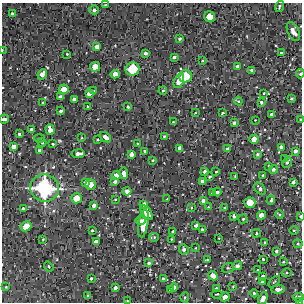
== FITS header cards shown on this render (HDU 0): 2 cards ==
NAXIS1  =                  300 / Width of image
NAXIS2  =                  300 / Height of image

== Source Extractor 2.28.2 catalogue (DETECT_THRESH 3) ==
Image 300 x 300 px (HDU 0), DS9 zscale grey, 1 PNG px = 1 image px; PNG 304 x 304 px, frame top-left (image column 1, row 300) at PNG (2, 3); each listed source drawn as its Kron ellipse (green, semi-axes under 4 px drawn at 4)
Background 1840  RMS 170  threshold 518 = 3 sigma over >= 5 px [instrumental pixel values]
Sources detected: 157; all 157 listed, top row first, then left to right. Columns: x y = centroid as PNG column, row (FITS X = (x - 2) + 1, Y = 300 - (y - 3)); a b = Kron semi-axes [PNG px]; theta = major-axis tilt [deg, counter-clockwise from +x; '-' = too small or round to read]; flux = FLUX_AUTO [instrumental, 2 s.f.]
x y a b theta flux
105 5 3 2 - 7.6e+03
280 7 6 3 70 1.7e+04
94 10 4 4 - 3.0e+04
12 13 3 3 - 1.5e+04
210 17 6 5 - 2.2e+05
293 31 10 5 -65 1.0e+05
180 39 3 3 - 2.1e+04
97 47 4 4 - 6.0e+04
2 50 4 2 - 9.3e+03
145 53 3 3 - 3.3e+04
281 53 3 3 - 1.7e+04
67 54 4 3 - 1.3e+04
174 57 3 3 - 2.2e+04
202 61 2 2 - 1.1e+04
237 66 4 3 - 2.8e+04
95 67 5 5 - 1.4e+05
133 69 7 6 - 4.3e+05
252 70 3 3 - 2.5e+04
42 74 5 4 - 6.3e+04
115 74 4 4 - 9.8e+04
300 74 4 4 - 2.2e+04
185 76 6 6 - 3.1e+05
179 81 7 4 66 1.6e+05
64 89 5 4 - 1.5e+05
94 91 3 2 - 7.7e+03
163 91 4 3 - 1.5e+04
264 93 2 2 - 1.0e+04
89 94 4 4 - 5.5e+04
60 97 4 4 - 3.8e+04
74 99 4 3 - 3.9e+04
291 99 3 3 - 1.3e+04
238 101 4 3 - 1.3e+04
261 102 4 3 - 2.2e+04
43 103 3 2 - 1.5e+04
87 106 3 2 - 1.2e+04
128 107 3 3 - 1.5e+04
61 111 3 3 - 2.6e+04
195 113 3 3 - 8.5e+03
223 113 3 2 - 1.2e+04
272 114 4 3 - 3.8e+04
4 119 5 3 - 3.6e+04
255 120 2 2 - 5.5e+03
300 120 3 2 - 1.2e+04
173 121 3 2 - 7.3e+03
234 123 3 3 - 2.1e+04
31 130 4 4 - 5.6e+04
50 130 5 4 - 6.8e+04
19 134 3 3 - 2.3e+04
164 136 3 3 - 1.1e+04
106 137 6 4 -41 5.5e+04
40 138 5 4 - 1.5e+04
82 138 3 2 - 8.4e+03
98 139 3 2 - 1.2e+04
254 139 4 4 - 1.0e+05
42 142 4 3 - 1.3e+04
53 144 3 3 - 1.4e+04
137 144 3 2 - 1.0e+04
14 146 4 4 - 6.6e+04
281 147 4 4 - 5.4e+04
180 148 4 4 - 6.4e+04
227 149 3 3 - 1.7e+04
40 150 4 3 - 2.3e+04
145 151 3 2 - 1.2e+04
295 151 4 4 - 4.3e+04
78 154 6 4 7 5.9e+04
131 154 4 4 - 4.7e+04
257 154 4 3 - 2.0e+04
285 159 3 2 - 7.1e+03
153 160 3 3 - 1.2e+04
287 162 6 4 61 2.3e+04
269 166 3 3 - 2.4e+04
273 169 4 4 - 2.7e+04
205 172 3 3 - 2.6e+04
216 172 3 2 - 1.1e+04
124 173 6 4 -80 7.1e+04
263 175 3 2 - 9.7e+03
116 176 4 4 - 8.6e+04
235 176 4 2 - 1.4e+04
210 177 3 3 - 1.8e+04
203 181 4 4 - 5.0e+04
86 182 4 4 - 4.7e+04
115 182 4 3 - 3.2e+04
293 182 4 3 - 2.8e+04
90 184 5 5 - 1.1e+05
45 188 14 13 - 1.6e+06
260 189 7 4 -50 3.8e+04
127 191 4 4 - 4.6e+04
217 192 4 3 - 3.2e+04
213 193 4 2 - 1.8e+04
76 198 5 5 - 1.7e+05
115 199 3 3 - 1.0e+04
167 199 3 2 - 8.3e+03
271 200 4 3 - 2.1e+04
203 201 3 3 - 3.7e+04
250 203 5 5 - 2.2e+05
144 204 4 4 - 5.2e+04
94 205 4 3 - 4.0e+04
208 207 4 4 - 9.8e+03
191 208 4 3 - 9.7e+03
225 208 3 3 - 2.0e+04
23 209 3 3 - 2.6e+04
147 212 8 4 -54 1.9e+05
279 214 4 2 - 1.4e+04
261 215 4 4 - 8.5e+04
234 216 4 3 - 2.2e+04
300 216 4 2 - 1.9e+04
243 219 4 4 - 1.5e+04
140 221 5 4 - 2.7e+04
143 223 14 5 81 8.8e+04
196 225 4 3 - 3.9e+04
26 226 6 4 31 1.8e+05
92 230 3 3 - 1.5e+04
202 230 4 3 - 3.0e+04
294 230 5 3 - 1.1e+04
173 232 3 3 - 2.6e+04
256 233 4 4 - 1.7e+04
154 237 4 4 - 1.2e+04
219 238 2 2 - 6.8e+03
43 239 3 2 - 7.3e+03
171 239 3 2 - 8.4e+03
96 242 4 4 - 7.3e+04
265 242 4 3 - 1.4e+04
298 244 4 4 - 1.2e+04
196 248 4 2 - 8.8e+03
184 249 5 4 - 3.5e+04
276 251 4 4 - 2.3e+04
263 259 3 3 - 1.5e+04
207 260 3 3 - 1.2e+04
283 262 3 2 - 8.9e+03
149 263 4 3 - 1.9e+04
237 266 5 4 - 3.6e+04
49 267 5 4 - 1.9e+04
228 268 6 5 - 1.9e+04
258 270 3 3 - 1.2e+04
286 273 5 4 - 1.3e+04
213 276 5 4 - 9.4e+04
263 277 4 3 - 4.0e+04
91 278 3 3 - 1.8e+04
163 278 3 3 - 1.7e+04
262 281 4 3 - 2.2e+04
274 282 7 3 45 1.4e+04
233 286 4 2 - 8.4e+03
6 287 2 2 - 9.5e+03
174 287 4 4 - 4.5e+04
115 288 4 3 - 3.7e+04
216 288 3 3 - 1.3e+04
278 289 7 4 4 5.1e+04
171 290 3 3 - 2.2e+04
254 293 4 4 - 2.1e+04
217 294 5 3 - 1.2e+04
88 296 4 3 - 1.3e+04
185 297 5 4 - 1.7e+04
225 297 5 4 - 8.6e+04
299 297 5 4 - 4.3e+04
263 299 7 4 64 8.8e+04
127 301 3 2 - 1.1e+04
300 302 3 2 - 2.1e+04
At the frame edge (FLAGS 8, measured only in part): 9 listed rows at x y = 2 50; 300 74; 4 119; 300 120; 300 216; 299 297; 263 299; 127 301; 300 302

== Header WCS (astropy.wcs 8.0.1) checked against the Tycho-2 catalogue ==
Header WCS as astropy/WCSLIB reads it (CRVAL/CRPIX/CD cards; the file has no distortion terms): RA---TAN/DEC--TAN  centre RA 18:09:23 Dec -23:33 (272.35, -23.55 deg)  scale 1.7 arcsec/px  FOV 8.5' x 8.5'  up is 0 deg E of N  parity normal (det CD < 0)
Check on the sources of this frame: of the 60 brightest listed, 3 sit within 2.2 arcsec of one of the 3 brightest Tycho-2 stars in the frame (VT <= 11.08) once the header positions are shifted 1.76 arcsec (0.96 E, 1.48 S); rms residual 0.75 arcsec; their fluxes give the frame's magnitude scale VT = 24.53 - 2.5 log10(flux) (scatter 0.27 mag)
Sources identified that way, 3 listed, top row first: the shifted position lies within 2.2 arcsec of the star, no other Tycho-2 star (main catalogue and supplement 1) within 4.4 arcsec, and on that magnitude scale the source's flux lands within +1.5 / -3 mag of the star's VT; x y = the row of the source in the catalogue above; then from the Tycho-2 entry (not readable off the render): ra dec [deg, ICRS J2000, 3 dp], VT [Tycho-2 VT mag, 2 dp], TYC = Tycho-2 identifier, HIP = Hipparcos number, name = IAU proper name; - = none
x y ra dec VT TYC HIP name
133 69 272.356 -23.512 10.45 6843-1564-1 - -
185 76 272.329 -23.515 11.08 6843-96-1 - -
45 188 272.401 -23.568 7.71 6843-956-1 - -